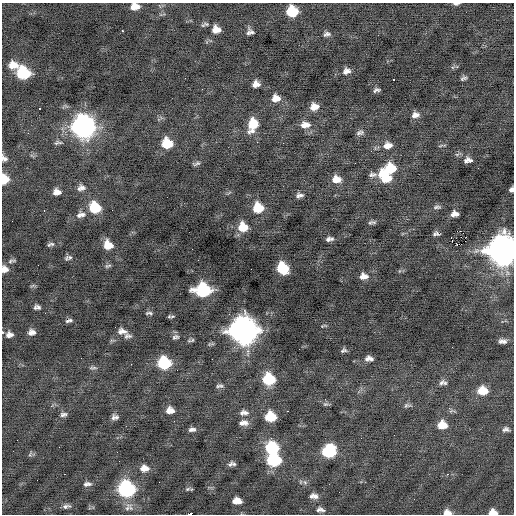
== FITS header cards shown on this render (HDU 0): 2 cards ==
NAXIS1  =                  512 / Axis length
NAXIS2  =                  512 / Axis length

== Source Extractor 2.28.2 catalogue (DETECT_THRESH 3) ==
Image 512 x 512 px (HDU 0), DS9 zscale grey, 1 PNG px = 1 image px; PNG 516 x 516 px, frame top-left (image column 1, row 512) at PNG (2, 3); no overlay
Background -0.127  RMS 0.73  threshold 2.19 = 3 sigma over >= 5 px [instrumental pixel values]
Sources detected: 132; all 132 listed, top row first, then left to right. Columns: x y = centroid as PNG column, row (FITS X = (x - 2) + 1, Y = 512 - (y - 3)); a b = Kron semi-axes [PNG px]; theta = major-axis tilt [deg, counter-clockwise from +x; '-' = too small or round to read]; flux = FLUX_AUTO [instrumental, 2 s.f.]
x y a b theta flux
456 4 8 3 -1 110
135 7 8 6 6 450
292 11 9 8 - 1900
206 24 8 5 -11 110
216 29 8 7 - 430
122 31 3 2 - 110
250 32 7 6 - 180
327 34 8 5 16 140
13 65 11 9 0 550
346 71 9 7 21 250
23 73 10 9 - 3200
185 78 2 2 - 79
463 78 6 4 23 110
394 79 3 2 - 290
256 84 7 6 - 280
202 89 3 2 - 37
377 90 6 4 13 110
278 98 11 6 -62 280
274 99 10 5 -76 240
314 107 8 7 - 410
39 109 3 3 - 470
415 115 10 7 10 250
253 125 13 9 74 1100
305 125 12 8 1 390
84 127 12 11 - 26000
360 133 10 6 12 140
257 142 2 2 - 31
58 143 11 5 6 120
167 143 10 9 - 1300
283 143 2 2 - 37
388 145 11 8 8 360
441 146 8 2 21 54
371 151 3 2 - 44
4 158 9 6 -59 170
468 160 9 6 9 240
196 164 10 4 14 110
390 169 10 9 - 1500
372 175 10 6 3 140
385 177 14 9 -46 1500
4 179 7 6 - 1100
336 179 10 8 -2 500
81 188 10 7 15 230
511 189 5 4 - 170
57 192 7 6 - 300
300 195 9 5 9 170
437 207 10 5 4 110
95 208 11 9 -40 1600
258 208 9 9 - 1300
44 211 2 2 - 32
454 214 7 5 3 260
81 215 13 8 12 280
370 223 8 6 18 100
243 227 10 9 - 970
436 234 5 4 - 77
451 238 5 3 - 320
328 239 7 5 42 160
51 244 11 5 16 120
108 245 9 8 - 700
502 250 13 12 - 62000
70 257 8 7 - 130
198 260 2 2 - 140
12 261 7 2 10 84
108 266 9 4 12 97
282 268 9 8 - 2100
5 269 8 8 - 310
363 276 9 7 0 320
191 288 3 3 - 120
203 290 11 9 -1 5200
37 307 6 4 2 160
45 313 3 2 - 42
149 313 9 4 2 95
169 316 6 6 - 78
69 321 9 4 12 130
323 326 8 3 17 52
243 330 13 12 - 49000
122 331 12 7 -13 280
2 332 5 3 - 40
32 332 7 5 8 250
9 335 8 7 - 230
128 336 10 6 5 150
175 337 9 6 7 120
192 340 7 5 46 85
502 341 8 5 3 210
344 350 8 5 21 110
369 358 9 6 -1 220
212 359 2 2 - 38
164 363 9 8 - 3400
131 364 2 2 - 66
93 368 11 4 2 100
269 379 9 9 - 2300
443 383 10 6 -4 170
220 386 10 4 1 120
482 391 10 8 -3 810
325 404 7 5 18 92
407 405 10 5 10 120
51 406 4 4 - 77
170 410 8 7 - 380
450 410 11 5 -49 110
287 411 3 2 - 440
244 413 11 6 1 220
63 414 9 6 9 140
113 417 10 5 77 150
116 417 8 6 58 100
270 417 9 7 -4 1400
244 423 11 6 2 290
442 425 10 8 0 650
191 429 4 3 - 410
506 429 8 6 2 160
59 447 2 2 - 47
272 448 11 9 -12 2700
329 451 10 9 - 3600
30 454 7 4 55 76
274 460 10 8 -4 3600
119 461 2 2 - 37
230 464 9 5 52 120
234 464 6 6 - 85
146 468 8 6 -56 300
142 469 8 5 -81 230
64 474 2 2 - 250
447 474 2 2 - 660
305 482 7 5 -45 120
87 484 10 5 5 170
126 489 10 9 - 8000
188 489 8 5 8 89
314 496 9 6 -4 240
237 501 8 6 -2 460
66 506 10 5 10 150
127 508 18 7 54 260
320 510 9 5 -6 170
447 512 9 6 -9 280
493 512 7 5 -8 410
190 514 3 2 - 1100
At the frame edge (FLAGS 8, measured only in part): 11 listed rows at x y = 456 4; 135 7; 4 158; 4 179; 511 189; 502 250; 5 269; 2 332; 447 512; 493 512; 190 514